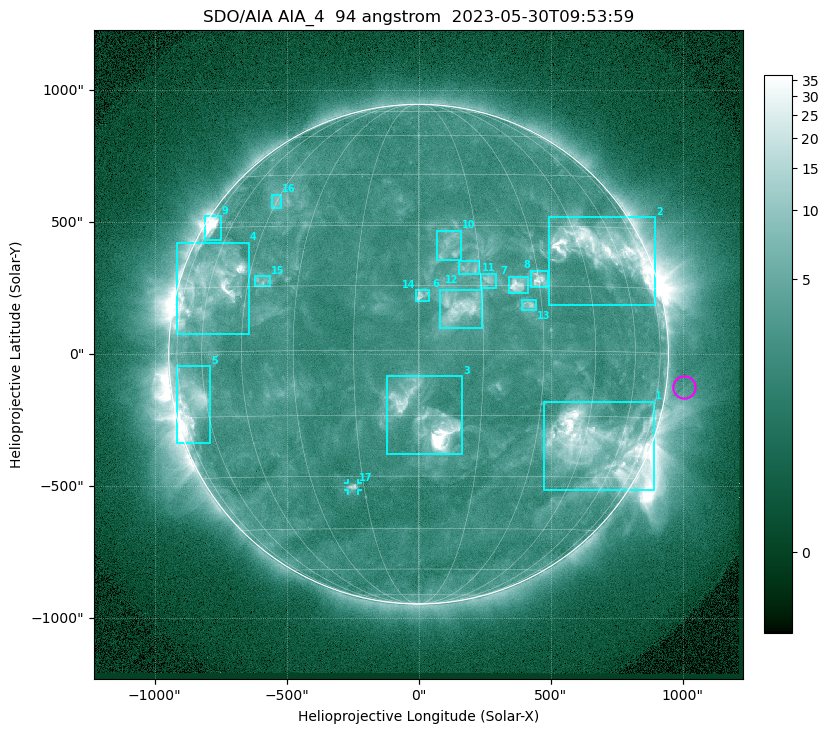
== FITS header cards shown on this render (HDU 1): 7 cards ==
TELESCOP= 'SDO/AIA '           / For AIA: SDO/AIA
INSTRUME= 'AIA_4   '           / For AIA: AIA_ATA1, AIA_ATA2, AIA_ATA3 or AIA_AT
WAVELNTH=                   94 / [angstrom] Wavelength
WAVEUNIT= 'angstrom'           / Wavelength unit: angstrom
DATE-OBS= '2023-05-30T09:53:59.122' / [ISO] Date when observation started; ISO 8
CTYPE1  = 'HPLN-TAN'           / CTYPE1: HPLN
CTYPE2  = 'HPLT-TAN'           / CTYPE2: HPLT

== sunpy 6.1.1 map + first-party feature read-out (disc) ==
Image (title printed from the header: SDO/AIA AIA_4  94 angstrom  2023-05-30T09:53:59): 1024 x 1024 px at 2.4 arcsec/px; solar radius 947 arcsec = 394 px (full disc in frame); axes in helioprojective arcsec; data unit not stated in the header (colour bar unlabelled)
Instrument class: DISC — disc imager (sunpy class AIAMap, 94 A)
Bright regions (active regions / flare kernels): reference = the median radial profile (limb darkening/brightening removed); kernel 9 px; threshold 5 sigma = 3.89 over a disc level ~2.55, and >= 1.15x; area >= 12 px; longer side >= 9 px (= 22 arcsec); searched inside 0.97 R_sun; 17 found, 17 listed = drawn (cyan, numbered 1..; 1 of them under ~33 arcsec drawn as corner ticks so the feature stays visible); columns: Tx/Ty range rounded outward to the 5 arcsec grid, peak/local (2 s.f.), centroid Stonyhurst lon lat
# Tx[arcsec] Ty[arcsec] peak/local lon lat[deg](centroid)
1 475..895 -515..-180 15 +49 -22
2 495..900 185..520 11 +53 +24
3 -120..165 -380..-85 33 +2 -16
4 -915..-640 75..425 11 -59 +15
5 -920..-790 -340..-45 7.7 -67 -11
6 80..240 95..245 6.2 +10 +10
7 340..415 230..295 8 +24 +15
8 425..495 255..320 7.7 +30 +17
9 -810..-745 430..525 14 -70 +30
10 70..160 355..470 3.7 +8 +24
11 235..295 250..305 4.5 +17 +16
12 150..230 305..355 3.7 +12 +19
13 390..445 165..210 4.9 +27 +11
14 -10..40 200..245 4.5 +1 +13
15 -625..-565 255..295 3.6 -41 +16
16 -555..-520 555..605 3.1 -45 +37
17 -270..-230 -515..-490 4.9 -18 -33
Off-limb structures (1.02-1.3 R_sun): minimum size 162 px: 2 found; the strongest spans PA ~225..305 deg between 1.02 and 1.3 R_sun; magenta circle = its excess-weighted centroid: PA ~265 deg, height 1.07 R_sun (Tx ~1005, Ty ~-125 arcsec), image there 1.5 x the reference